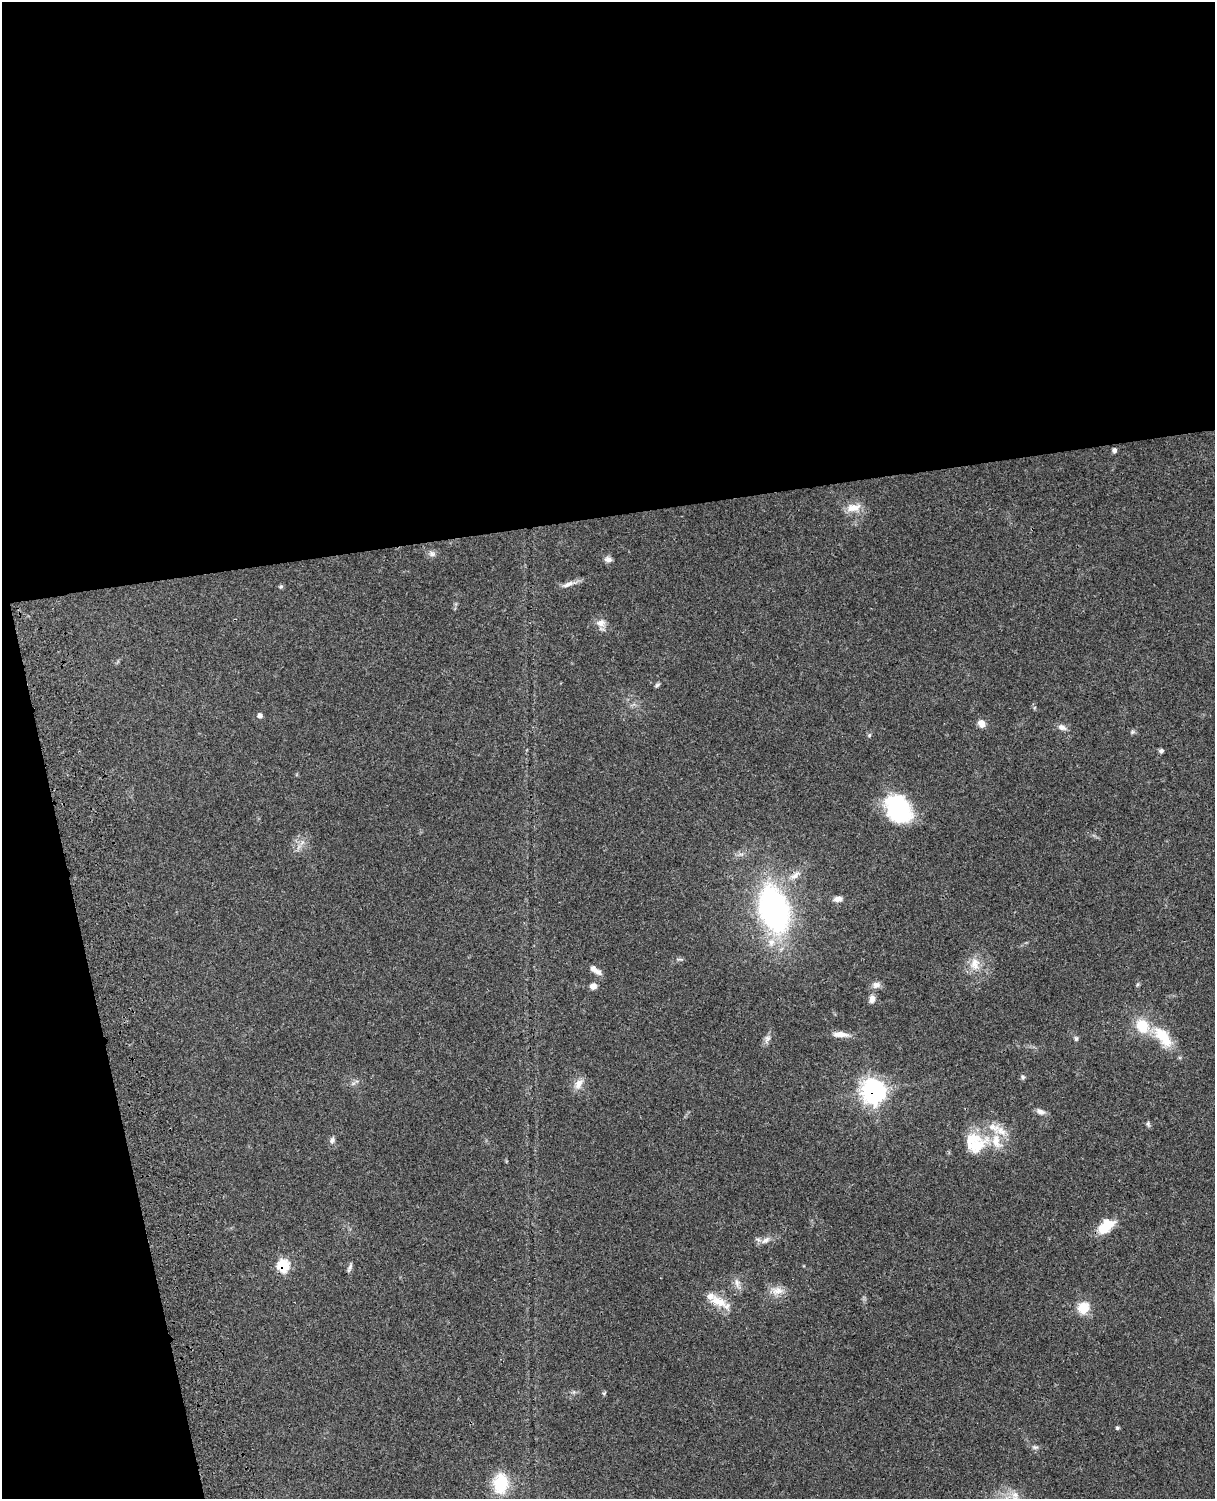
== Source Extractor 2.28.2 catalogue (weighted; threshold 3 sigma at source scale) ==
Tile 1 of 4 x 3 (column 1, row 1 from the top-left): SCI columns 120-1332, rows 3267-4763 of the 5089 x 4925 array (HDU 1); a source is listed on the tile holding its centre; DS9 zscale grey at full resolution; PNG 1217 x 1501 px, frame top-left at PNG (2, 2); no overlay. Shown black and unused: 40% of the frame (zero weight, under 3 of 4 exposures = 6% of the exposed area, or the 3 px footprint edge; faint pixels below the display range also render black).
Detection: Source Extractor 2.28.2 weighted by HDU 2 'WHT'; one run over the whole footprint, this tile lists its part. Background 0.0807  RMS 0.0059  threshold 0.0267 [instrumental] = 3 sigma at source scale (4.5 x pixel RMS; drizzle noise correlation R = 1.50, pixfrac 1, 0.05/0.05 arcsec/px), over >= 5 px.
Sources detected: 55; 7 inside a brighter listed object's ellipse — not listed separately; the other 48 listed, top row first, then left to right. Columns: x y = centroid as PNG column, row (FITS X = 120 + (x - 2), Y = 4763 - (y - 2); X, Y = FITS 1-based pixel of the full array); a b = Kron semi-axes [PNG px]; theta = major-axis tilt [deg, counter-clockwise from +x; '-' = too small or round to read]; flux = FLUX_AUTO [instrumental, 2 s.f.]
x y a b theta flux
1114 450 5 5 - 1.5
853 508 21 10 8 7.4
432 554 10 8 -23 2.3
608 559 9 7 -5 2.4
568 584 19 6 20 3.8
281 587 6 5 - 0.92
601 623 12 10 10 4.4
657 685 7 4 31 1.1
260 715 5 5 - 2
982 723 9 7 -49 4.5
1062 727 12 7 -22 2.7
1132 732 6 4 71 0.91
869 735 6 3 71 0.77
1161 751 5 5 - 1.4
898 809 31 23 -57 54
795 875 15 7 35 4.3
838 899 11 7 10 3.1
774 909 41 24 -74 170
680 959 9 3 -10 0.86
975 964 19 13 -83 8.9
598 972 11 7 -32 3
1138 984 6 4 70 0.81
876 985 11 9 8 3
593 986 8 7 - 3.1
872 999 10 7 87 3.3
840 1034 21 7 -3 5.3
1163 1037 35 16 -50 19
767 1039 12 7 59 2.6
1076 1039 6 5 - 1.1
1023 1077 6 5 - 1.3
578 1084 15 9 61 4.8
873 1091 9 9 - 360
1040 1112 12 6 -24 2.8
1148 1124 7 5 -86 1.1
332 1140 9 6 73 1.8
977 1146 36 16 30 20
1106 1226 21 12 40 14
765 1240 13 8 32 3.6
283 1265 7 6 - 44
350 1267 12 4 69 1.6
737 1283 16 7 -69 3.4
777 1291 18 12 2 6.2
719 1302 27 12 -26 11
1083 1308 7 7 - 20
604 1393 6 4 34 0.71
1117 1428 5 4 - 0.91
1035 1447 9 5 -12 1.5
501 1483 23 16 84 23
Overlapping masked pixels (flux is a lower limit): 2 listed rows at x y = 873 1091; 283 1265